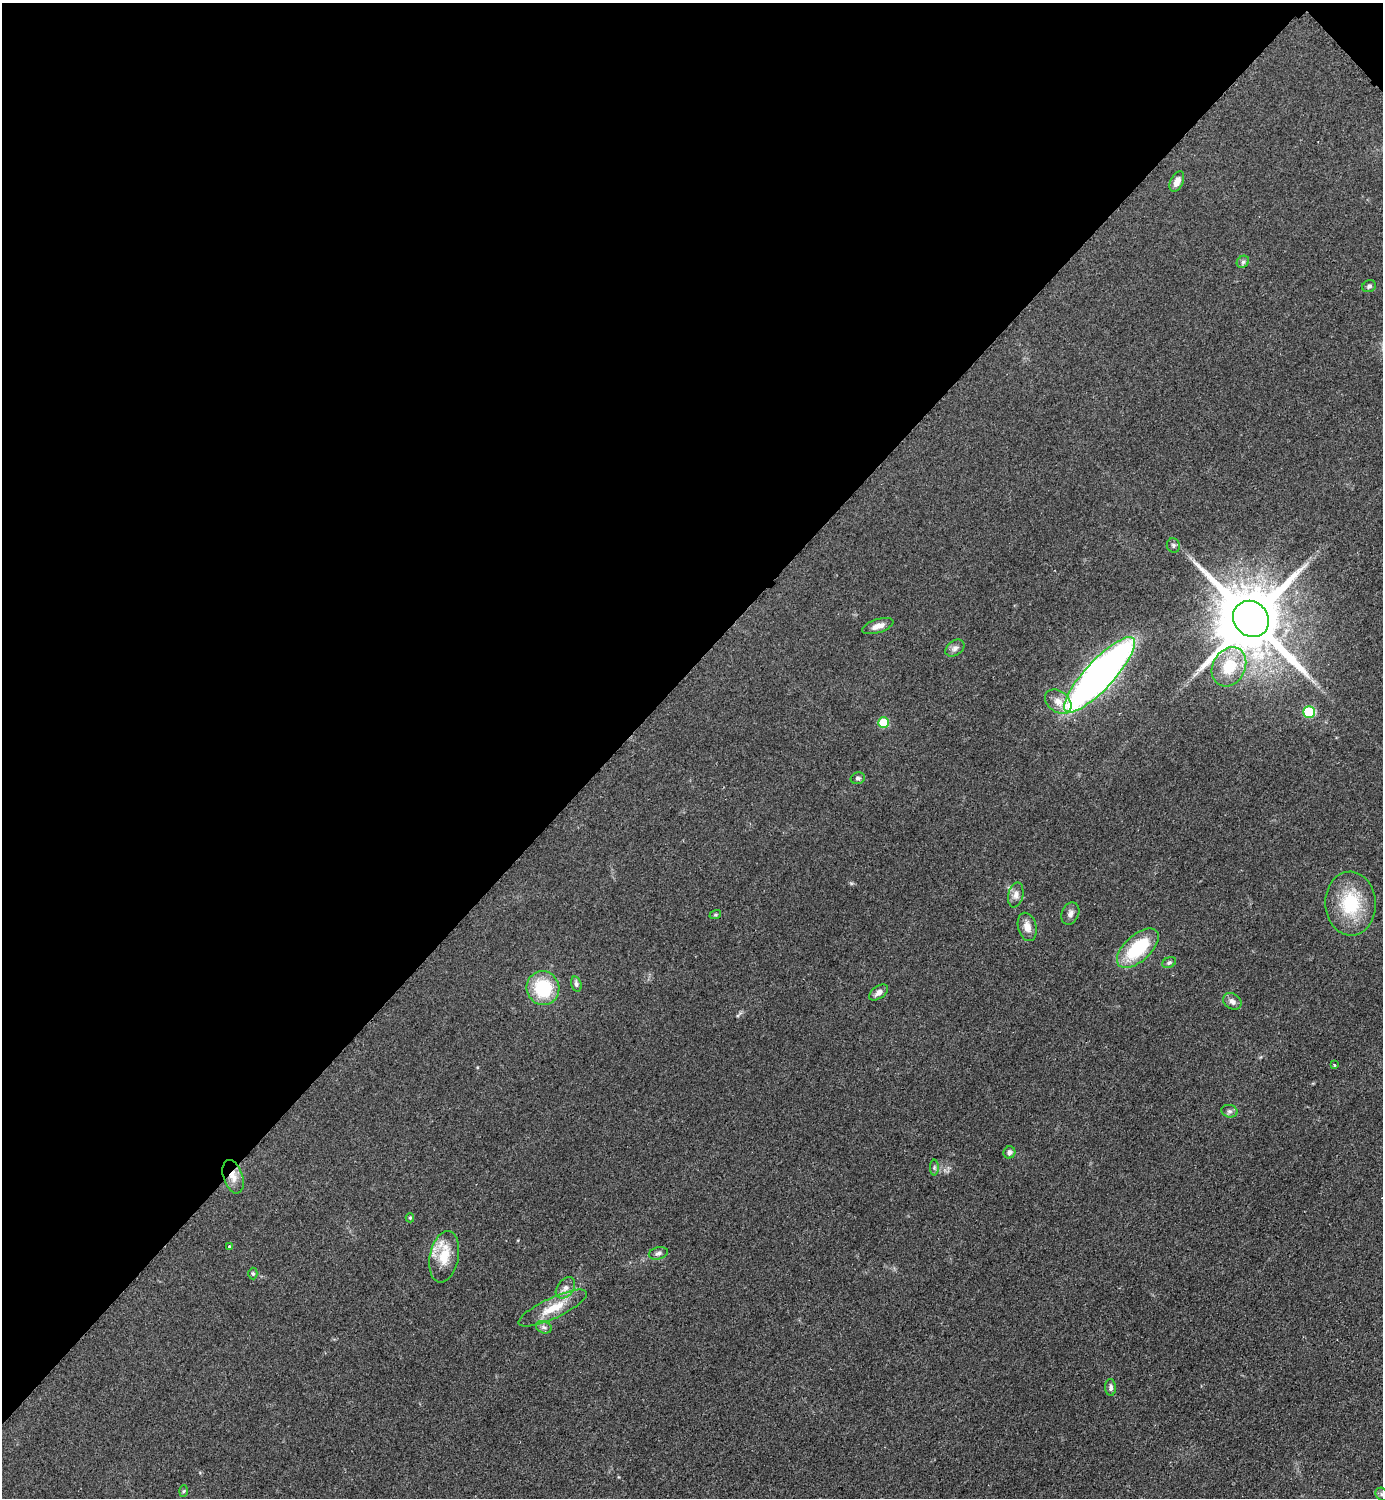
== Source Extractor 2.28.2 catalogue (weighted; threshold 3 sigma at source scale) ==
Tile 2 of 4 x 4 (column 2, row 1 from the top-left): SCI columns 1695-3075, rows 4494-5989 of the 6005 x 6005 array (HDU 1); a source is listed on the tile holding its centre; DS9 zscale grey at full resolution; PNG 1385 x 1500 px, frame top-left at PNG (2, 3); each listed source drawn as its Kron ellipse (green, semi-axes under 4 px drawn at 4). Shown black and unused: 45% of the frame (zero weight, under 2 of 3 exposures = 1% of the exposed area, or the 3 px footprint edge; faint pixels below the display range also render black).
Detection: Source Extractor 2.28.2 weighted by HDU 2 'WHT'; one run over the whole footprint, this tile lists its part. Background 0.0784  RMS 0.0081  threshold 0.0367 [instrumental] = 3 sigma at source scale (4.5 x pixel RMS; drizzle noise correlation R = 1.50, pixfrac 1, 0.05/0.05 arcsec/px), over >= 5 px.
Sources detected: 40; all 40 listed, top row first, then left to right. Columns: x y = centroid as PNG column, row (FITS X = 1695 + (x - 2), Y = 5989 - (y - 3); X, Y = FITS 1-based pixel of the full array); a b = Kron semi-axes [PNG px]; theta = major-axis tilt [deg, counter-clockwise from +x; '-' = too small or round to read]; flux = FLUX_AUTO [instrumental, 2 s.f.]
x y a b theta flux
1177 181 11 6 65 5.7
1243 262 7 5 44 1.9
1369 286 7 5 26 2
1173 545 7 6 - 1.7
1251 619 19 17 -46 8900
878 626 16 6 17 5.7
955 648 10 7 35 3.4
1229 667 20 16 61 29
1099 675 49 14 47 500
1058 702 15 10 -37 8.4
1309 712 6 5 - 56
883 723 5 5 - 28
858 778 7 5 15 2
1016 895 12 7 78 4.5
1350 904 32 25 -88 43
1070 913 11 8 66 3.8
715 915 6 4 18 0.95
1027 927 14 9 -75 6.8
1138 948 26 13 42 47
1169 963 7 5 26 1.6
576 984 8 5 -73 1.9
543 988 17 16 - 42
879 992 11 6 35 4.3
1232 1001 10 7 -32 3.9
1334 1065 3 3 - 1.4
1229 1111 8 6 -14 2.2
1009 1152 6 6 - 2.4
934 1168 8 4 90 1.4
233 1177 17 9 -71 8.5
410 1218 4 4 - 1
229 1246 3 3 - 1.2
658 1253 10 6 15 2.4
444 1257 26 14 79 21
253 1273 6 4 -88 1.2
565 1288 12 8 53 4.9
553 1308 37 10 25 19
544 1327 8 6 -21 2.5
1111 1387 8 5 -87 2.5
184 1491 6 4 87 0.93
1382 1494 7 5 -45 1.9
Overlapping masked pixels (flux is a lower limit): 1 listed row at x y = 233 1177
Isophote crosses this tile's border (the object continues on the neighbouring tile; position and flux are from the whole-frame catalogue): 1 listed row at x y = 1382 1494